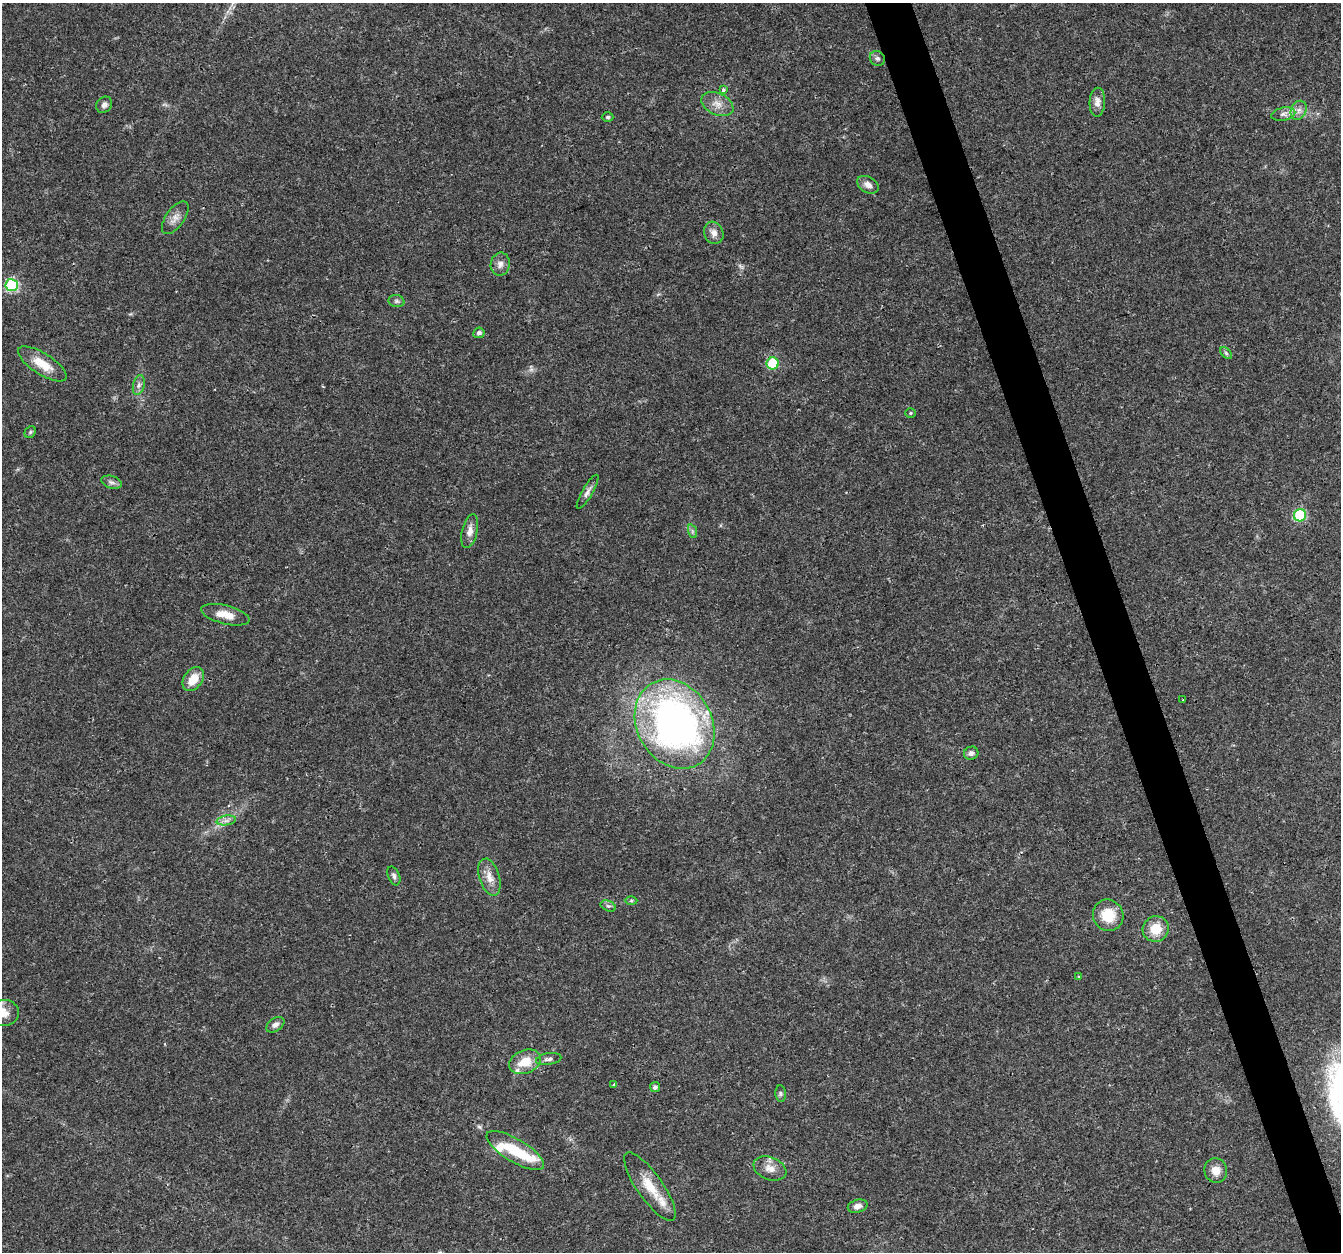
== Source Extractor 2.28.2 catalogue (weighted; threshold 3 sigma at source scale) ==
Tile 6 of 4 x 4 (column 2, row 2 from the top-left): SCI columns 1340-2678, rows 2618-3867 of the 5357 x 5182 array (HDU 1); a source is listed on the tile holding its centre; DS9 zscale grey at full resolution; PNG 1343 x 1254 px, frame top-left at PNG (2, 3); each listed source drawn as its Kron ellipse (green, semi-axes under 4 px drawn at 4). Shown black and unused: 3% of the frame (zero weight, under 3 of 4 exposures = <1% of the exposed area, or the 3 px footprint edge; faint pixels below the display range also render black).
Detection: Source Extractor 2.28.2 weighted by HDU 2 'WHT'; one run over the whole footprint, this tile lists its part. Background 0.026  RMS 0.0019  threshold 0.00871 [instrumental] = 3 sigma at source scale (4.5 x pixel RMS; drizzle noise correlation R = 1.50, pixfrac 1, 0.0396/0.0396 arcsec/px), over >= 5 px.
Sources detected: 56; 5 inside a brighter listed object's ellipse — not listed separately; the other 51 listed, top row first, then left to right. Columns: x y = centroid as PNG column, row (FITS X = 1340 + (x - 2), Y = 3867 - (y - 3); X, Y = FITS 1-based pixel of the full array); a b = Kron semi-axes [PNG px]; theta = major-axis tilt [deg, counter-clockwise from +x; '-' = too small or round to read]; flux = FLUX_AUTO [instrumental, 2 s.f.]
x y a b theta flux
877 58 8 7 - 0.56
723 90 3 3 - 0.5
1097 102 14 7 88 1.3
717 104 17 10 -25 2
104 105 9 7 45 0.79
1299 110 10 7 67 1.1
1283 114 12 6 11 0.91
608 117 6 4 0 0.37
868 185 11 8 -31 1.3
175 218 19 9 55 1.6
714 233 11 9 -70 1.3
500 264 11 9 80 1.1
12 285 6 6 - 21
396 301 8 6 -15 0.48
479 333 5 5 - 0.64
1226 353 7 4 -45 0.36
773 363 6 6 - 12
42 364 28 10 -32 4
139 385 10 5 76 0.7
910 413 5 4 - 0.28
30 432 6 5 - 0.31
112 482 10 6 -17 0.72
587 492 19 5 60 0.94
1300 515 6 6 - 16
470 531 17 7 76 1.5
692 531 7 4 -72 0.38
225 615 25 9 -14 2.9
193 679 13 9 55 3.3
1183 700 3 2 - 0.22
675 724 47 37 -60 83
971 753 7 6 - 0.7
226 820 10 4 9 0.78
394 876 10 5 -68 0.57
489 877 19 10 -73 2.1
631 900 6 4 1 0.27
608 906 8 5 -23 0.48
1108 915 16 15 - 5
1156 929 13 12 - 4.1
1079 977 3 3 - 0.28
4 1013 15 13 6 2.2
275 1025 10 6 35 0.87
549 1059 13 5 8 0.71
525 1062 16 11 20 3.9
614 1084 3 3 - 0.28
655 1087 5 5 - 0.61
781 1094 8 5 -84 0.42
515 1151 33 11 -31 7.3
770 1168 17 11 -21 1.9
1216 1170 12 11 - 2
650 1187 41 13 -55 5.1
858 1206 10 6 15 1.1
Overlapping masked pixels (flux is a lower limit): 1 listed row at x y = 650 1187
Isophote crosses this tile's border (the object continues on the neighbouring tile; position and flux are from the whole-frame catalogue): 1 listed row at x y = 4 1013